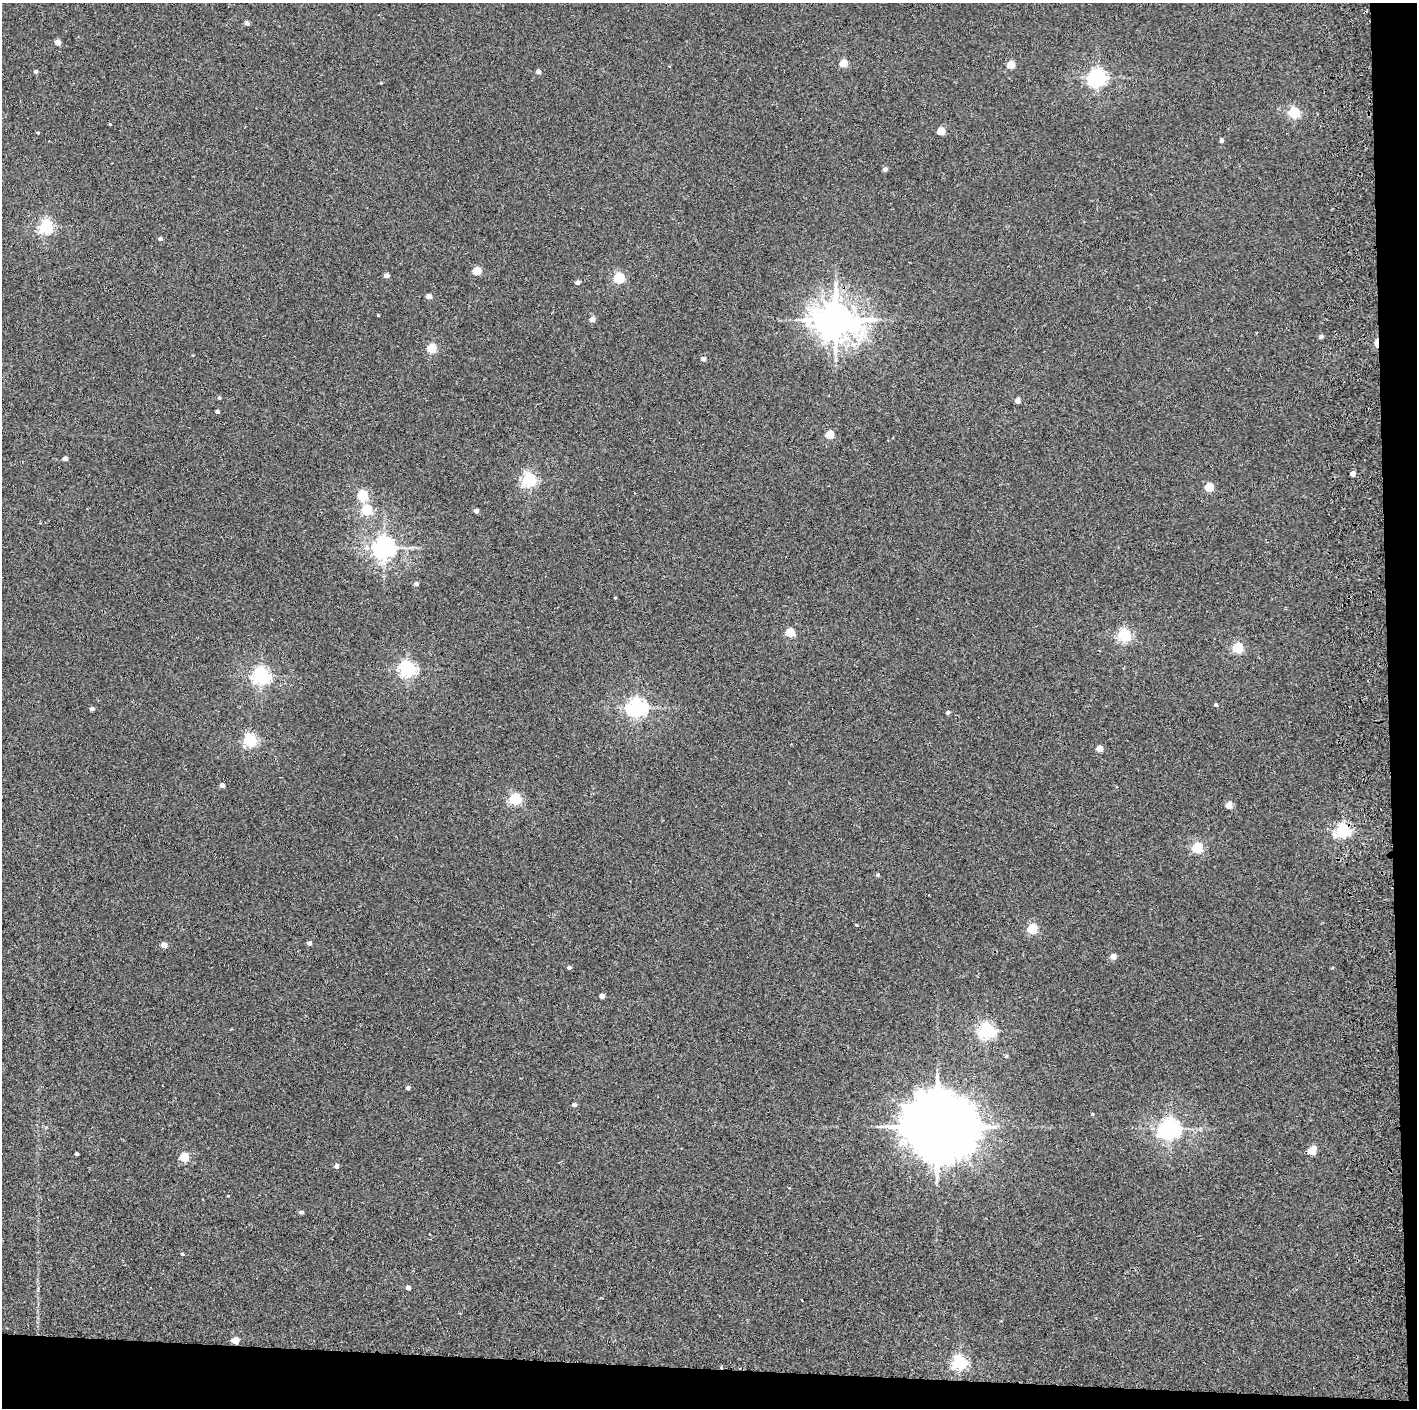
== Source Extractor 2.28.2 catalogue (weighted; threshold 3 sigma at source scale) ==
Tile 9 of 3 x 3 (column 3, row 3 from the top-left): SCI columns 2890-4304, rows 4-1409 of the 4361 x 4228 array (HDU 1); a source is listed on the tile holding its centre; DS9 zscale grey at full resolution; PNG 1419 x 1410 px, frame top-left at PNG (2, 3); no overlay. Shown black and unused: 5% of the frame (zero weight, under 2 of 3 exposures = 3% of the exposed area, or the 3 px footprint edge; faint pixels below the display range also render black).
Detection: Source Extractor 2.28.2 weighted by HDU 2 'WHT'; one run over the whole footprint, this tile lists its part. Background 0.0355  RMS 0.0063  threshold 0.0283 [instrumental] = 3 sigma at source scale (4.5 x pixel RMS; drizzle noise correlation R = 1.50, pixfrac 1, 0.05/0.05 arcsec/px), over >= 5 px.
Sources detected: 83; all 83 listed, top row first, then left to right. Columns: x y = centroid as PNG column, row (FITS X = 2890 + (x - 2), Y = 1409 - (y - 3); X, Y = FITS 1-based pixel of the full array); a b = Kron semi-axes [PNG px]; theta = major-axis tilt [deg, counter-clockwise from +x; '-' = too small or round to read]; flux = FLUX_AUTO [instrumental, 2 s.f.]
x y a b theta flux
247 23 4 4 - 3.3
58 42 4 4 - 5.3
843 63 5 4 - 16
1011 64 5 5 - 17
35 71 4 4 - 1.5
538 72 4 4 - 2.9
1097 78 7 6 - 230
381 83 3 3 - 0.45
1294 112 5 5 - 65
110 124 4 3 - 0.59
941 131 5 5 - 14
38 133 3 3 - 0.64
1222 140 4 4 - 1.7
885 169 4 4 - 2
46 226 5 5 - 130
160 239 4 4 - 1.6
477 271 5 4 - 18
386 275 4 4 - 4.3
619 278 5 5 - 54
578 282 4 4 - 2.9
429 296 4 4 - 4.7
378 315 3 2 - 0.52
592 319 4 4 - 5.2
836 320 13 10 -14 1700
1321 336 5 4 - 1.7
1377 343 8 3 88 11
432 348 5 5 - 34
703 359 4 4 - 3
219 398 4 4 - 0.91
1018 401 4 4 - 4.8
217 411 4 3 - 1.6
829 434 5 4 - 19
65 458 4 4 - 2.9
1353 473 4 4 - 3.9
529 479 5 5 - 130
1209 487 5 5 - 24
362 495 5 5 - 49
367 510 5 5 - 54
476 511 4 4 - 2.7
384 548 7 7 - 460
416 584 5 4 - 2.2
615 598 4 2 - 0.45
790 632 5 5 - 28
1124 635 5 5 - 110
1238 648 5 5 - 50
408 669 6 6 - 190
261 676 6 6 - 230
1216 705 4 4 - 1
637 707 7 6 - 290
92 709 4 4 - 3
948 712 4 4 - 1.7
250 740 5 5 - 100
1100 748 4 4 - 7.6
222 785 4 4 - 3.9
515 799 5 5 - 78
1229 805 5 4 - 8.2
1343 830 6 5 - 140
1197 848 5 5 - 54
878 875 4 4 - 1.1
856 925 4 3 - 0.64
1032 929 5 5 - 44
309 943 4 4 - 2.6
164 945 4 4 - 6.7
1113 956 4 4 - 5.6
569 967 4 3 - 1.6
602 996 4 4 - 3.4
987 1031 6 6 - 180
1006 1056 5 5 - 0.82
408 1088 4 4 - 1.6
574 1105 4 4 - 2.3
1092 1114 4 3 - 0.8
937 1127 20 17 -13 6200
1170 1129 8 6 25 350
1312 1150 5 5 - 18
76 1154 3 3 - 1.4
184 1157 5 5 - 29
337 1166 4 4 - 2.5
301 1212 4 4 - 1.7
182 1254 4 3 - 0.82
408 1287 4 4 - 2.9
235 1340 5 4 - 12
959 1362 6 6 - 140
722 1367 3 2 - 1.9
Overlapping masked pixels (flux is a lower limit): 4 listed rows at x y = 836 320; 1377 343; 1343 830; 722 1367